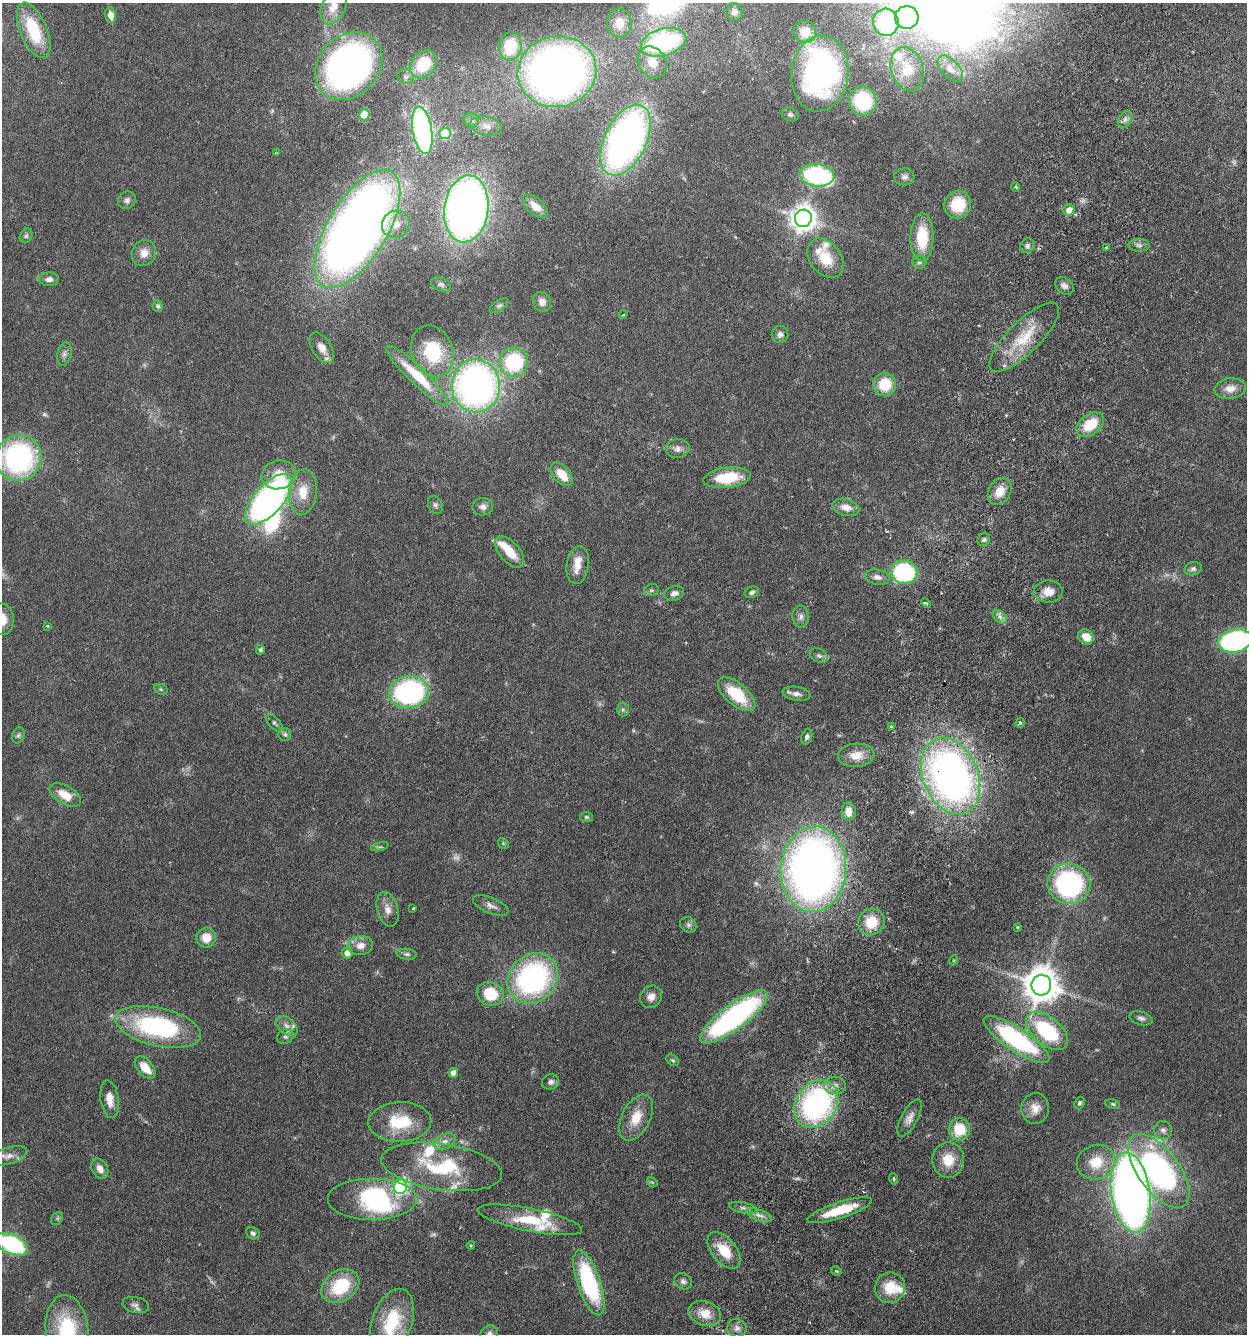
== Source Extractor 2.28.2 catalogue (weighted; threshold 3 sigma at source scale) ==
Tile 10 of 4 x 4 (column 2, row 3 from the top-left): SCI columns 1561-2805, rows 1365-2696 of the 5510 x 5381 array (HDU 1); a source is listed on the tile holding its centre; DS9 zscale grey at full resolution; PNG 1249 x 1336 px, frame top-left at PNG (2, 3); each listed source drawn as its Kron ellipse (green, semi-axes under 4 px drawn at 4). Shown black and unused: <1% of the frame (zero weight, under 3 of 6 exposures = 4% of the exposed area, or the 3 px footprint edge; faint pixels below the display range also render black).
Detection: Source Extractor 2.28.2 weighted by HDU 2 'WHT'; one run over the whole footprint, this tile lists its part. Background 0.0651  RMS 0.0032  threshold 0.0132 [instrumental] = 3 sigma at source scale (4.09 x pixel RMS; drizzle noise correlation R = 1.36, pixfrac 0.8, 0.05/0.05 arcsec/px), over >= 5 px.
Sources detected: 208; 9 too faint to see at this stretch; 4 inside a brighter object's white glare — neither listed nor drawn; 11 inside a brighter listed object's ellipse — not listed separately; the other 184 listed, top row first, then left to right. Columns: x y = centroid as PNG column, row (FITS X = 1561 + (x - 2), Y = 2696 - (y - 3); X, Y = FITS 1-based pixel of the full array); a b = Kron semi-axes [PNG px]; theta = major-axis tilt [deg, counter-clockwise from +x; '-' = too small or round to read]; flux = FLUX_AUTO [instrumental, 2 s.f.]
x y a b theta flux
334 7 19 12 66 4.8
734 12 9 8 - 1.5
111 15 7 5 -79 2.5
907 17 11 11 - 29
886 22 13 12 - 28
619 23 14 12 -86 4
34 30 29 13 -67 15
805 32 11 11 - 4.4
663 42 23 13 16 46
510 46 14 11 80 13
652 62 17 13 -56 5.5
423 64 15 11 50 13
349 66 37 30 45 140
907 69 23 16 -72 6.2
950 69 16 8 -47 2.7
557 72 39 35 11 210
820 73 38 28 83 66
405 77 8 7 - 1.1
863 101 14 14 - 15
790 114 8 7 - 0.83
364 115 5 5 - 8.4
1125 119 9 6 64 1.1
471 120 8 7 - 1
486 126 16 9 -12 2.4
422 130 24 9 -80 74
445 133 6 5 - 15
626 140 38 21 64 130
276 153 3 3 - 0.27
817 175 17 11 -6 38
904 177 10 8 4 1.3
1015 187 4 4 - 0.38
127 200 9 8 - 1.1
958 205 14 13 - 11
535 206 15 8 -41 3.1
466 209 34 22 83 200
1069 210 6 5 - 3
803 218 9 8 - 310
396 224 14 13 - 4.1
357 229 67 30 59 350
26 236 8 6 62 0.7
922 237 24 11 89 12
1139 245 10 6 -1 1
1027 246 7 6 - 0.8
1106 248 4 3 - 0.35
144 253 13 12 - 3
825 258 21 15 -53 7.8
919 262 6 6 - 0.78
49 279 10 7 1 1.5
441 284 10 6 -21 0.96
1064 286 10 7 -39 1.4
542 302 10 8 -66 1.9
499 305 10 5 33 0.84
158 306 6 5 - 0.67
623 315 4 3 - 0.21
780 334 8 8 - 1.2
1024 337 46 16 45 12
322 348 17 9 -58 3.5
432 351 27 20 -70 17
64 354 11 7 78 1.1
514 362 14 14 - 25
417 376 42 8 -44 14
885 384 12 11 - 9
476 386 26 24 -85 140
1230 389 15 10 6 2.9
1090 425 15 10 35 9
678 448 12 9 6 1.7
19 458 23 22 - 58
562 474 14 8 -48 5.5
279 475 17 14 16 5.6
727 478 24 10 7 11
1000 491 14 11 59 4.6
303 492 23 14 84 6.3
269 499 31 14 48 110
435 505 9 7 -64 0.87
483 507 10 8 2 1.6
846 507 14 8 -15 3
984 539 7 5 58 0.76
509 552 19 10 -50 6.2
578 565 19 11 81 3.9
1193 569 9 6 17 1
904 572 13 12 - 40
877 577 12 7 -11 1.7
651 590 8 6 20 0.7
752 592 7 5 23 0.84
1048 592 14 11 2 4.3
674 593 10 7 17 1.5
926 603 5 3 - 0.47
801 617 11 8 -86 1.4
1000 617 8 5 -45 1.2
2 619 15 11 -84 4.8
48 626 4 4 - 0.29
1086 637 8 7 - 4.2
1235 641 17 11 12 53
261 650 4 4 - 0.72
819 656 9 6 -26 0.94
161 689 7 5 -21 0.54
409 692 20 16 7 56
737 694 22 11 -40 12
796 694 14 7 -9 1.5
623 710 7 6 - 0.68
274 723 10 5 -46 0.8
1020 723 5 4 - 0.39
891 726 4 3 - 0.32
285 734 6 6 - 0.72
18 735 8 6 73 0.7
807 737 8 5 71 0.81
856 755 18 12 5 4.1
951 776 40 27 -68 170
65 795 17 9 -30 5.6
849 812 9 7 89 3
586 817 6 5 - 0.45
503 843 6 4 -46 0.43
380 847 9 3 12 0.52
813 869 43 33 86 220
1069 884 21 20 - 54
491 905 19 8 -23 1.8
413 908 3 2 - 0.22
388 909 17 10 -75 2.6
871 922 14 13 - 8.7
688 925 9 7 -37 0.99
1018 927 3 2 - 0.33
206 938 10 9 - 4.4
360 945 12 9 6 2.8
347 953 5 5 - 2.3
407 954 10 5 -6 0.8
954 960 5 3 - 0.32
533 978 27 23 43 64
1041 985 10 10 - 680
490 994 13 11 -24 10
651 997 12 10 49 2.3
734 1017 41 12 37 77
1141 1018 12 6 -15 1.1
287 1026 13 7 -41 1.9
158 1027 44 19 -13 45
1047 1031 25 14 -40 23
285 1037 9 7 23 0.94
1017 1040 39 11 -34 46
673 1060 7 5 -39 0.5
145 1068 13 7 -49 4.9
453 1073 5 4 - 2.4
550 1082 9 7 24 1.2
835 1085 10 9 - 2
110 1099 19 9 -82 3.5
1080 1103 6 5 - 0.72
816 1104 25 20 55 69
1113 1104 7 5 -10 0.53
1035 1108 15 14 - 3.4
636 1118 25 14 63 6.3
910 1118 21 8 62 2.4
400 1122 31 20 2 13
959 1129 11 10 - 9.4
1163 1130 9 8 - 1.4
445 1141 11 7 24 1.8
9 1156 19 8 17 2.5
948 1160 17 16 - 6.8
1096 1162 19 17 20 8.3
442 1167 61 23 -8 24
100 1169 11 7 -62 2.5
1159 1171 43 20 -53 86
894 1179 5 3 - 0.33
652 1182 6 4 -41 0.39
400 1187 7 6 - 62
1131 1193 40 19 -82 270
372 1199 45 21 0 22
743 1208 14 5 -13 1.2
840 1210 34 8 18 11
759 1215 13 5 -18 1.6
57 1219 7 5 54 0.56
530 1220 53 11 -12 14
253 1233 7 6 - 0.8
12 1244 17 9 -26 35
471 1245 4 3 - 0.27
724 1250 21 12 -51 7.9
836 1271 5 3 - 0.32
683 1281 9 7 -34 1.1
589 1283 34 11 -71 35
340 1286 20 15 34 14
890 1288 15 15 - 7.9
136 1305 13 8 -13 1.3
705 1314 17 12 -20 5
392 1322 35 20 70 16
737 1328 10 9 - 1.5
67 1330 35 21 -84 23
489 1334 9 8 - 1.1
Overlapping masked pixels (flux is a lower limit): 2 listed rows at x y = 951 776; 871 922
Isophote crosses this tile's border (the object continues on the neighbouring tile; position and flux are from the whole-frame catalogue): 8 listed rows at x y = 334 7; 19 458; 2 619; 1235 641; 12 1244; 392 1322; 67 1330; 489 1334